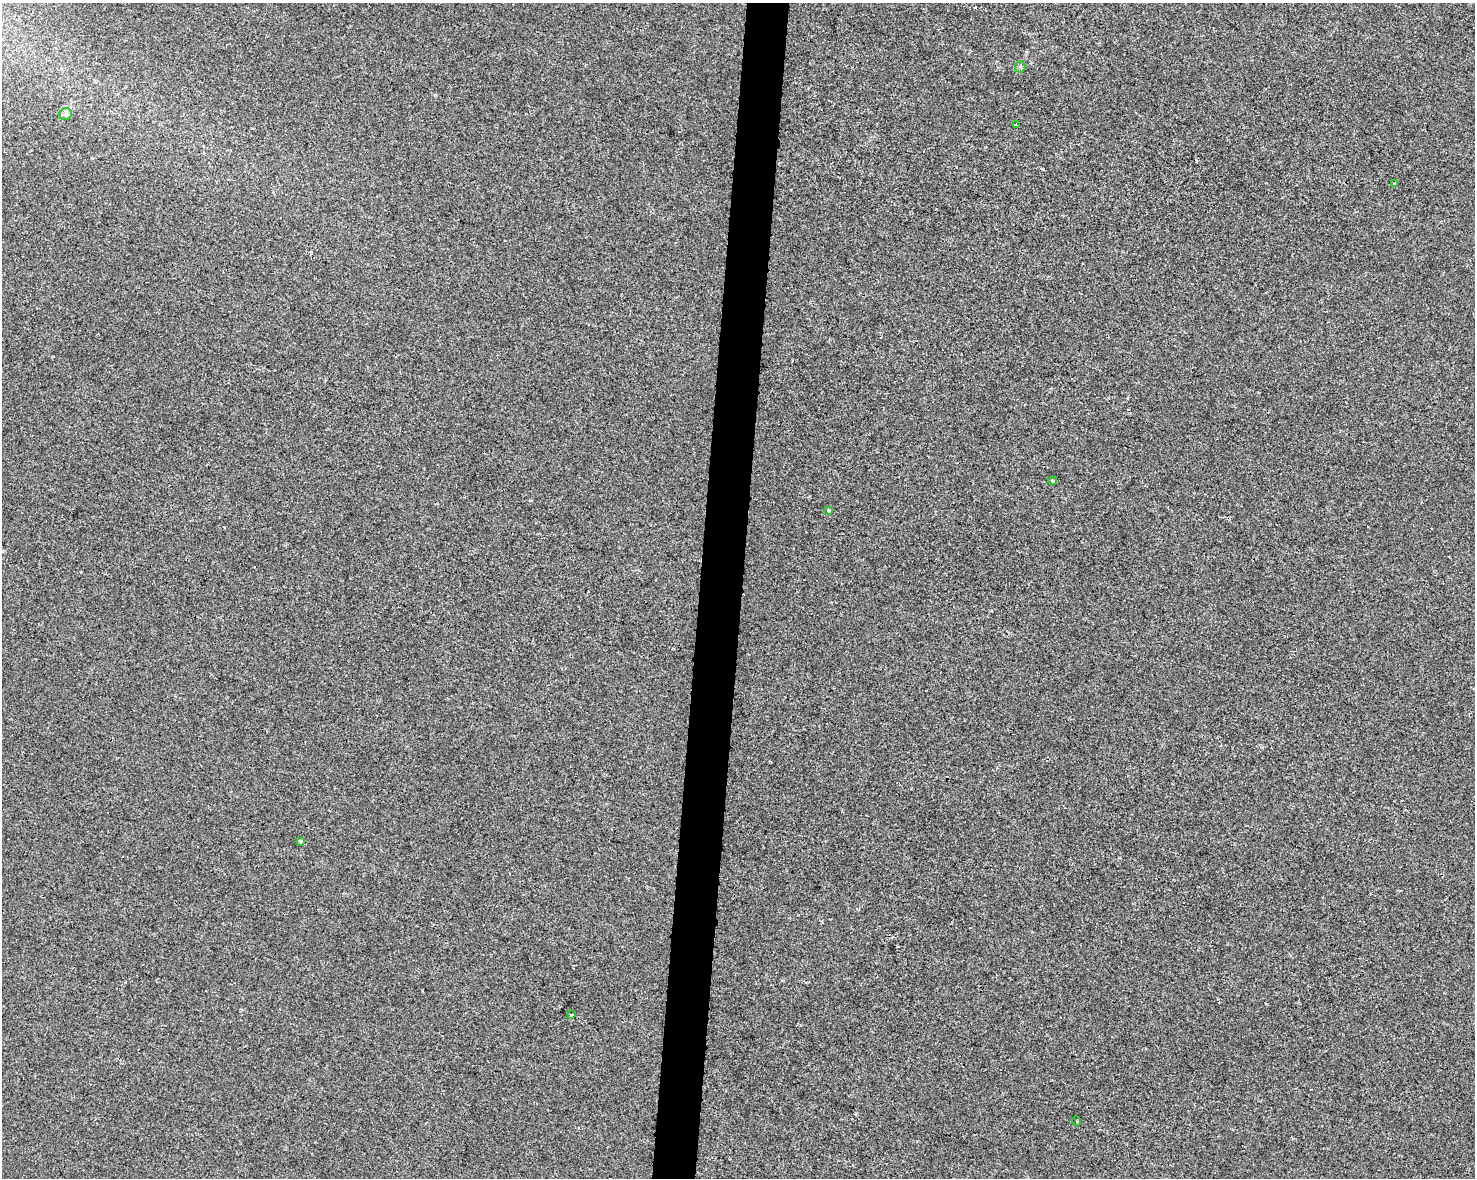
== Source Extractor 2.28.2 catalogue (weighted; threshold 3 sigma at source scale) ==
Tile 8 of 3 x 4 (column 2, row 3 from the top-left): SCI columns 1702-3174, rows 1187-2362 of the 4934 x 4714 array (HDU 1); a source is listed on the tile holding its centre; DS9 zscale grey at full resolution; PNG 1477 x 1180 px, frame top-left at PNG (2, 3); each listed source drawn as its Kron ellipse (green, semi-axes under 4 px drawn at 4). Shown black and unused: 3% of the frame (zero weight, under 2 of 3 exposures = <1% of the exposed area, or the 3 px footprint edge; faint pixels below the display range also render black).
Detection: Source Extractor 2.28.2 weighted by HDU 2 'WHT'; one run over the whole footprint, this tile lists its part. Background 0.00135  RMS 0.0056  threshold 0.0251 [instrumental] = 3 sigma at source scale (4.5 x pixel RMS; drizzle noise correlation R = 1.50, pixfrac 1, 0.0396/0.0396 arcsec/px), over >= 5 px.
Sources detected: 10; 1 cosmic-ray / hot-pixel residue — neither listed nor drawn; the other 9 listed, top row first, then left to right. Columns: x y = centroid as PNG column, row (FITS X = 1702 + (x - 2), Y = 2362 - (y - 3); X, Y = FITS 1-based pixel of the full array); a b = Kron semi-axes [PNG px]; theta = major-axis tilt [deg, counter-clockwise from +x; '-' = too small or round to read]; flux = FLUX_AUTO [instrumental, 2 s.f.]
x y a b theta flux
1020 67 6 5 - 0.95
65 114 6 6 - 1.4
1016 125 3 2 - 0.59
1394 183 3 3 - 1.3
1052 481 4 3 - 0.71
829 511 3 3 - 1.2
300 841 3 3 - 0.9
572 1015 3 3 - 2.1
1076 1121 5 3 - 0.48